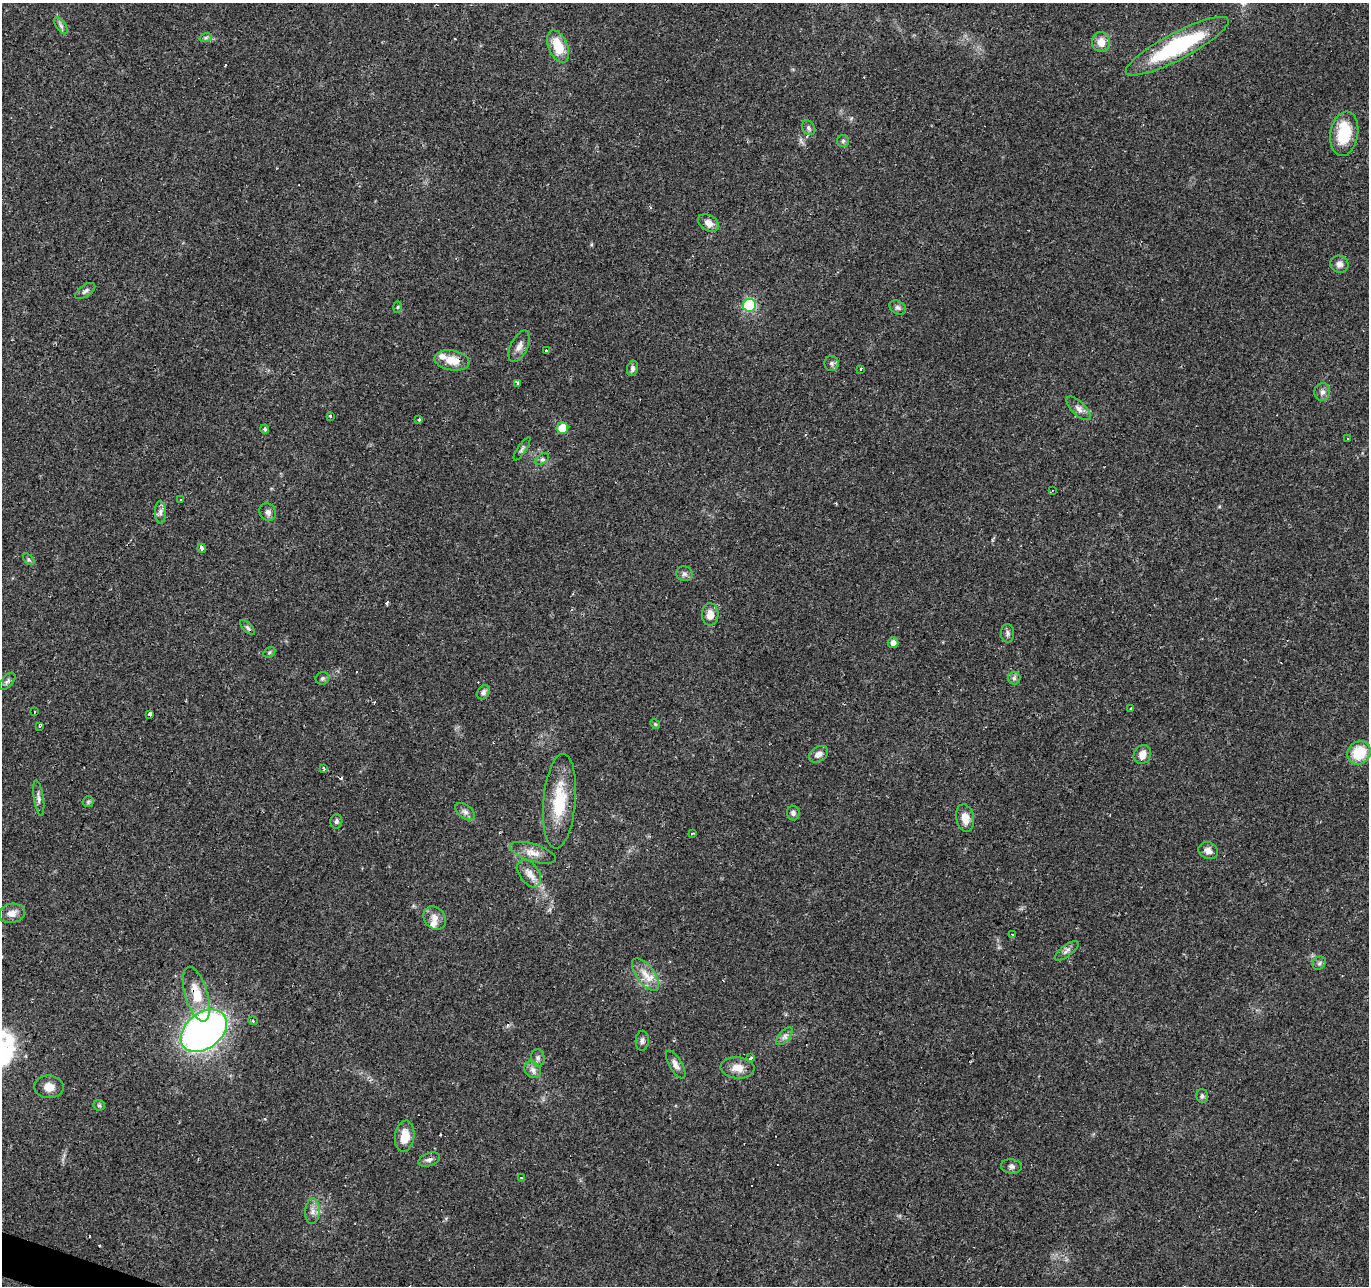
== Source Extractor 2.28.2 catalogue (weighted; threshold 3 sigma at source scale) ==
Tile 7 of 4 x 4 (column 3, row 2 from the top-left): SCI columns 2737-4103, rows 2776-4059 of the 5474 x 5616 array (HDU 1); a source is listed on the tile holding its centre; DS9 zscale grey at full resolution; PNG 1371 x 1288 px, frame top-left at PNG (2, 3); each listed source drawn as its Kron ellipse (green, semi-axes under 4 px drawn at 4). Shown black and unused: <1% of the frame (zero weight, under 2 of 3 exposures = <1% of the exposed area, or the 3 px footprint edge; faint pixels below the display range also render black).
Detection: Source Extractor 2.28.2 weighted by HDU 2 'WHT'; one run over the whole footprint, this tile lists its part. Background 0.066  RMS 0.0056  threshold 0.025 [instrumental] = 3 sigma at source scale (4.5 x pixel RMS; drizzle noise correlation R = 1.50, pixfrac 1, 0.0396/0.0396 arcsec/px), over >= 5 px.
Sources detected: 108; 15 cosmic-ray / hot-pixel residue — neither listed nor drawn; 3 inside a brighter listed object's ellipse — not listed separately; the other 90 listed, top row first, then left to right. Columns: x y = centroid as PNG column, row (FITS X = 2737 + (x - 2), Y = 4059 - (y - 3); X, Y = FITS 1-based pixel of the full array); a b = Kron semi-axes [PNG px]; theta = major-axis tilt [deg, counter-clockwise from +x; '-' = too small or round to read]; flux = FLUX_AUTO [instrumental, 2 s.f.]
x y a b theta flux
61 26 10 4 -55 1.6
206 37 6 4 19 0.99
1101 42 10 9 - 6.5
558 46 17 9 -68 14
1177 46 57 13 28 58
808 128 8 6 -53 1.5
1344 134 22 14 81 21
843 141 6 6 - 1.2
708 223 11 7 -33 4.1
1339 264 9 8 - 2.6
85 291 11 5 35 1.7
749 305 6 6 - 57
398 307 6 4 88 0.65
898 308 9 6 -31 1.7
519 346 17 8 64 3.6
547 351 3 3 - 3.3
452 360 17 10 -9 9.4
832 363 7 7 - 1.5
632 368 8 5 79 1.4
861 369 4 3 - 1.3
518 383 4 3 - 2.1
1322 392 9 7 78 2.4
1079 408 15 7 -44 3.1
331 416 3 3 - 2.8
419 419 4 4 - 1.2
562 428 6 6 - 12
265 429 4 3 - 1.5
1347 438 2 2 - 0.43
522 449 14 3 57 1.3
542 459 8 4 37 1.2
1052 491 4 2 - 0.46
181 499 3 3 - 0.92
160 512 11 5 -90 2.2
268 512 9 8 - 2.2
202 548 4 3 - 2.3
29 559 7 4 -45 0.9
684 574 8 7 - 1.8
710 614 11 8 88 4.9
248 628 10 4 -45 1.2
1008 633 9 6 -89 1.7
893 643 5 5 - 2.8
269 652 6 4 31 0.85
322 678 7 6 - 1.1
1014 678 6 6 - 1.4
7 681 10 5 50 1.5
483 692 8 5 58 1.5
1131 709 3 3 - 2
34 712 3 2 - 0.61
150 714 3 3 - 8.6
655 724 5 4 - 0.65
39 726 3 3 - 2.2
1359 753 12 11 - 17
818 754 10 7 32 3.2
1142 755 10 8 58 5
324 769 4 2 - 1.3
39 798 18 5 -82 2.3
559 801 47 16 85 25
88 802 5 5 - 0.89
465 812 11 6 -37 2.2
793 813 7 6 - 1.6
965 818 14 9 -79 6.2
336 821 7 6 - 1.4
692 834 4 3 - 1.8
1208 851 10 8 -28 3
533 853 24 8 -17 5.7
529 873 15 9 -55 4.8
12 913 13 9 12 4.2
435 918 13 10 -52 4.4
1012 934 3 3 - 1.6
1067 951 14 5 37 2.1
1319 963 7 6 - 1.2
646 974 19 8 -52 6.8
196 994 28 11 -74 14
253 1021 5 3 - 0.64
204 1031 26 18 38 290
784 1036 11 5 50 2.1
642 1041 10 6 86 1.9
538 1058 9 6 -80 1.7
751 1058 3 3 - 1.9
676 1064 16 6 -60 3.2
738 1068 17 10 -4 6.2
533 1070 9 8 - 2.6
49 1087 14 11 -2 5.2
1202 1096 7 5 -74 1.2
99 1105 6 5 - 0.92
405 1136 15 9 81 9.4
429 1160 11 6 19 2.1
1011 1166 10 7 -8 2
522 1178 4 3 - 1.7
312 1211 13 7 86 3.2
Overlapping masked pixels (flux is a lower limit): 2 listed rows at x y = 452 360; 196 994